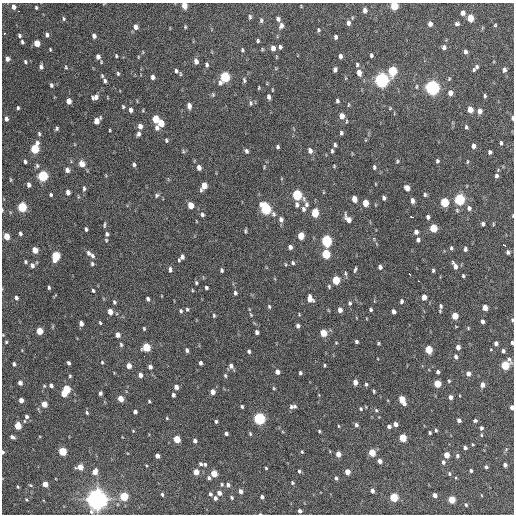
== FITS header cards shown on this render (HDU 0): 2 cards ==
NAXIS1  =                  512 / Axis length
NAXIS2  =                  512 / Axis length

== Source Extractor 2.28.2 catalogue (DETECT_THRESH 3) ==
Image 512 x 512 px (HDU 0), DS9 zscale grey, 1 PNG px = 1 image px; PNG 516 x 516 px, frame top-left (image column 1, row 512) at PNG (2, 3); no overlay
Background 1190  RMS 34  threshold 103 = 3 sigma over >= 5 px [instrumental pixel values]
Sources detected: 366; all 366 listed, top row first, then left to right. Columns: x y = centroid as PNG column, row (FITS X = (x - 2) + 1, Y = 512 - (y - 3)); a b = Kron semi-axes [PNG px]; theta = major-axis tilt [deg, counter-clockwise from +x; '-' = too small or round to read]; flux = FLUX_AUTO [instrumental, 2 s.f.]
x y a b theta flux
184 5 5 4 - 2.4e+04
394 6 5 5 - 7.9e+04
14 7 5 4 - 9.4e+03
36 7 4 3 - 2.9e+03
365 10 6 5 - 9.7e+03
18 11 2 2 - 3.8e+03
463 13 5 4 - 1.2e+04
250 17 7 4 -89 3.7e+03
470 18 5 4 - 4.6e+04
64 19 6 4 -89 3.5e+03
278 19 5 4 - 6.9e+03
261 20 6 4 -89 3.9e+03
348 23 7 5 88 7.8e+03
430 24 5 4 - 1.1e+04
457 24 5 4 - 4.9e+03
495 25 4 4 - 2.4e+03
281 26 7 5 74 7.9e+03
136 27 6 5 - 1.0e+04
185 27 4 3 - 2.6e+03
318 30 4 3 - 3.2e+03
4 33 3 3 - 3.2e+03
19 35 5 3 - 4.4e+03
47 35 5 4 - 6.3e+03
94 36 5 4 - 8.1e+03
336 37 4 3 - 5.1e+03
258 41 4 3 - 3.0e+03
22 42 4 3 - 4.1e+03
37 43 5 4 - 3.0e+04
280 47 4 3 - 4.6e+03
444 47 6 5 - 6.8e+03
273 48 6 4 -85 1.4e+04
50 49 3 3 - 2.1e+03
242 50 6 4 84 3.2e+03
465 52 5 4 - 6.4e+03
371 55 4 3 - 4.3e+03
116 56 5 3 - 2.5e+03
340 56 5 4 - 7.2e+03
98 57 6 5 - 1.0e+04
138 57 5 3 - 2.1e+03
7 59 5 4 - 8.3e+03
196 61 6 5 - 1.0e+04
25 62 5 4 - 3.2e+03
207 65 6 4 -87 4.9e+03
357 65 5 4 - 3.7e+03
41 67 5 3 - 5.8e+03
66 67 4 3 - 2.6e+03
477 67 5 4 - 4.6e+03
335 70 5 4 - 6.6e+03
474 70 4 3 - 2.9e+03
504 70 5 4 - 7.9e+03
176 71 5 4 - 4.9e+03
392 71 6 5 - 1.2e+05
359 73 6 4 -77 1.5e+04
118 74 5 4 - 3.1e+03
180 74 6 3 -82 2.5e+03
153 77 5 4 - 8.4e+03
225 77 7 5 66 1.9e+05
449 79 6 4 65 2.6e+03
244 80 6 4 -82 4.2e+03
381 80 6 5 - 7.9e+05
105 81 8 5 -75 6.8e+03
51 85 4 3 - 4.5e+03
416 87 6 4 84 2.6e+03
432 87 6 5 - 7.6e+05
259 88 5 2 - 2.1e+03
450 93 5 4 - 1.4e+04
213 95 6 5 - 3.2e+03
485 96 5 3 - 3.2e+03
95 97 7 5 20 1.1e+04
269 97 6 4 -82 7.3e+03
69 101 5 4 - 1.6e+04
337 101 4 3 - 4.5e+03
251 103 8 5 -89 5.2e+03
189 106 6 4 -77 1.2e+04
123 107 5 4 - 2.9e+03
18 108 4 3 - 3.1e+03
390 108 5 3 - 2.0e+03
470 109 5 4 - 2.2e+04
131 110 5 4 - 9.3e+03
143 110 5 3 - 2.0e+03
480 111 6 4 86 1.2e+04
342 116 7 5 -79 1.8e+04
512 118 5 2 - 5.4e+03
6 119 5 4 - 6.3e+03
156 119 6 5 - 5.3e+04
97 121 6 5 - 2.2e+04
161 123 5 4 - 3.3e+04
140 126 6 5 - 1.1e+04
466 127 6 4 -74 3.9e+03
57 128 5 3 - 3.9e+03
157 128 8 5 -86 8.6e+03
110 130 3 2 - 2.1e+03
341 133 4 3 - 4.4e+03
39 134 5 4 - 3.4e+03
138 134 5 4 - 6.7e+03
166 140 5 4 - 3.4e+03
501 143 4 3 - 3.8e+03
335 145 6 3 86 4.4e+03
473 146 5 4 - 9.7e+03
278 147 4 3 - 3.9e+03
35 148 7 5 75 1.1e+05
183 151 5 5 - 3.2e+03
246 151 5 4 - 5.2e+03
310 151 6 5 - 1.1e+04
332 151 5 3 - 3.9e+03
490 152 4 3 - 5.0e+03
25 161 4 3 - 5.0e+03
397 161 5 4 - 2.9e+03
437 161 4 4 - 4.0e+03
467 161 6 3 82 2.2e+03
82 164 6 6 - 1.9e+04
134 164 5 3 - 4.5e+03
37 166 6 5 - 3.8e+03
334 166 4 3 - 2.2e+03
199 167 5 4 - 1.1e+04
264 167 5 3 - 2.2e+03
374 167 5 4 - 4.0e+03
67 170 5 4 - 8.2e+03
43 176 6 5 - 1.6e+05
496 176 5 4 - 5.8e+03
10 180 6 3 -82 2.2e+03
376 184 4 3 - 1.5e+03
29 185 5 4 - 7.5e+03
204 186 7 5 64 3.0e+04
84 188 7 4 -84 4.5e+03
407 188 5 4 - 1.8e+04
68 192 5 4 - 1.1e+04
51 195 4 3 - 3.3e+03
157 195 6 6 - 4.7e+03
297 195 6 5 - 1.6e+05
425 195 5 4 - 3.8e+03
384 198 4 3 - 6.2e+03
354 199 5 4 - 2.0e+04
460 199 6 5 - 2.4e+05
412 201 5 4 - 8.3e+03
444 202 6 5 - 9.9e+04
365 203 5 4 - 3.8e+04
306 204 6 5 - 5.6e+03
190 205 5 4 - 3.2e+04
297 205 6 4 -84 6.6e+03
22 207 5 5 - 1.4e+05
469 208 6 5 - 7.3e+03
266 209 8 5 -54 2.3e+05
303 209 7 5 77 5.9e+03
2 210 3 2 - 2.0e+03
315 213 6 5 - 6.4e+04
202 214 5 4 - 4.8e+03
513 216 4 2 - 1.3e+03
412 217 4 2 - 7.0e+03
428 217 5 4 - 5.6e+03
281 219 6 5 - 8.5e+03
348 219 9 5 -55 1.5e+04
196 221 4 2 - 1.4e+03
483 224 4 4 - 6.0e+03
493 224 5 3 - 2.0e+03
104 225 7 3 85 3.3e+03
433 228 5 5 - 6.7e+04
86 229 4 3 - 4.4e+03
245 231 4 3 - 2.9e+03
416 232 5 4 - 9.0e+03
20 233 4 3 - 4.7e+03
107 234 5 4 - 5.1e+03
6 236 5 4 - 3.0e+04
301 236 5 4 - 4.2e+04
106 240 5 4 - 2.4e+03
418 240 5 4 - 6.2e+03
326 241 6 5 - 2.4e+05
504 245 3 2 - 1.7e+04
290 247 4 4 - 8.2e+03
451 248 5 4 - 3.9e+03
465 249 5 4 - 5.4e+03
35 250 5 4 - 3.0e+04
508 252 4 3 - 5.0e+03
89 253 6 5 - 6.6e+03
326 254 6 5 - 9.9e+04
56 256 6 5 - 1.0e+05
92 256 7 4 -68 6.2e+03
182 257 5 4 - 6.7e+03
179 260 3 3 - 2.3e+03
26 262 4 4 - 3.1e+03
293 263 5 4 - 3.9e+03
92 264 5 4 - 4.1e+03
285 264 5 3 - 2.3e+03
32 265 5 4 - 8.5e+03
455 266 8 4 -62 1.2e+04
380 267 4 4 - 7.6e+03
355 269 6 3 74 3.8e+03
170 270 6 4 -85 5.6e+03
222 270 4 3 - 4.2e+03
433 271 4 3 - 3.6e+03
345 273 7 3 -88 3.5e+03
410 274 3 3 - 4.7e+03
463 276 4 3 - 3.1e+03
336 280 5 5 - 7.3e+04
418 281 3 2 - 3.5e+03
196 283 4 3 - 3.3e+03
329 286 6 4 -65 3.1e+03
49 288 4 3 - 3.4e+03
206 288 4 3 - 4.0e+03
93 290 4 3 - 3.3e+03
192 290 4 2 - 1.9e+03
235 293 5 4 - 4.6e+03
424 297 5 4 - 1.8e+04
16 298 5 4 - 5.2e+03
148 299 4 3 - 5.4e+03
310 299 6 5 - 2.0e+04
401 301 5 4 - 4.4e+03
114 302 5 4 - 3.5e+03
350 303 5 4 - 4.0e+03
269 306 6 4 -74 3.4e+03
441 306 6 5 - 5.3e+03
485 307 5 4 - 2.0e+04
187 309 5 4 - 3.7e+03
340 310 5 4 - 1.1e+04
371 310 3 3 - 3.4e+03
181 311 5 4 - 3.6e+03
393 311 4 4 - 9.3e+03
110 312 5 4 - 1.8e+04
214 315 5 4 - 3.1e+03
251 315 6 3 -59 2.4e+03
455 316 5 4 - 3.6e+04
512 320 4 4 - 2.4e+03
482 321 4 4 - 7.3e+03
81 323 5 4 - 1.0e+04
100 323 4 3 - 2.5e+03
298 326 4 4 - 6.0e+03
144 328 4 3 - 2.5e+03
39 331 5 4 - 4.2e+04
257 332 4 4 - 6.1e+03
323 333 5 4 - 4.7e+04
3 335 4 3 - 1.7e+03
118 335 5 4 - 1.4e+04
6 342 4 4 - 2.7e+03
356 342 4 3 - 4.7e+03
336 343 4 4 - 1.8e+03
378 343 4 3 - 2.6e+03
496 343 4 4 - 7.1e+03
512 343 4 3 - 4.2e+03
121 345 5 4 - 3.4e+03
146 347 5 5 - 7.9e+04
458 347 4 4 - 1.0e+04
428 349 5 5 - 6.1e+04
187 350 4 3 - 6.1e+03
249 351 4 3 - 4.1e+03
503 351 4 3 - 5.6e+03
144 356 2 2 - 1.4e+03
456 357 5 4 - 5.7e+03
509 359 8 5 -52 6.2e+03
102 362 4 4 - 2.6e+03
68 363 4 3 - 4.8e+03
200 363 4 3 - 5.9e+03
14 364 4 3 - 5.3e+03
324 365 5 2 - 2.3e+03
505 365 5 5 - 1.0e+05
129 366 5 4 - 1.7e+04
231 366 6 5 - 8.5e+03
150 367 5 4 - 7.3e+03
277 372 5 4 - 1.1e+04
438 372 4 3 - 5.2e+03
300 373 4 3 - 4.1e+03
468 373 5 4 - 1.2e+04
140 375 5 4 - 1.0e+04
70 376 4 4 - 2.8e+03
225 376 5 4 - 2.8e+03
449 381 4 4 - 2.5e+03
355 382 5 4 - 1.4e+04
20 383 4 4 - 9.7e+03
366 384 4 4 - 3.8e+03
437 384 5 4 - 5.2e+04
51 385 5 4 - 6.7e+03
482 385 5 4 - 1.4e+04
176 387 5 4 - 1.2e+04
274 388 4 3 - 2.4e+03
66 389 5 5 - 8.0e+04
374 391 4 3 - 2.6e+03
212 392 5 4 - 1.5e+04
100 393 4 3 - 5.3e+03
64 394 5 4 - 2.5e+04
173 395 4 3 - 5.7e+03
450 397 4 4 - 9.2e+03
121 399 5 4 - 2.5e+04
21 400 4 4 - 1.3e+04
402 400 7 4 -63 4.7e+04
149 401 4 4 - 2.6e+03
44 404 5 4 - 2.7e+04
295 406 6 4 -73 4.3e+03
242 407 5 3 - 3.3e+03
291 407 6 6 - 5.8e+03
512 407 4 3 - 1.0e+04
361 409 5 4 - 3.1e+03
376 410 5 4 - 2.9e+03
135 412 4 4 - 6.0e+03
87 413 5 4 - 3.3e+03
26 416 6 5 - 6.5e+03
167 418 5 4 - 2.2e+03
259 418 5 5 - 3.4e+05
459 420 4 3 - 7.5e+03
216 421 4 3 - 3.6e+03
475 421 4 4 - 3.9e+03
395 424 4 4 - 9.9e+03
356 425 5 4 - 5.6e+03
18 426 5 4 - 4.5e+04
338 426 5 3 - 2.0e+03
389 426 4 3 - 4.7e+03
481 428 4 4 - 5.2e+03
436 430 4 3 - 3.1e+03
133 431 4 4 - 1.9e+03
319 431 4 3 - 2.6e+03
226 433 4 3 - 5.8e+03
430 433 4 3 - 3.0e+03
250 434 5 3 - 3.1e+03
481 435 5 3 - 2.2e+03
12 437 5 3 - 6.6e+03
403 438 5 4 - 6.9e+04
177 439 5 4 - 5.0e+04
195 441 4 4 - 7.1e+03
465 448 4 3 - 6.4e+03
62 451 5 5 - 8.1e+04
3 452 4 3 - 5.0e+03
302 452 4 3 - 2.2e+03
372 452 5 4 - 4.5e+04
338 454 5 4 - 1.8e+04
446 455 5 4 - 2.7e+04
157 456 4 4 - 1.1e+04
457 456 5 5 - 4.8e+03
380 461 4 4 - 1.0e+04
443 462 5 4 - 5.6e+03
201 464 5 4 - 4.4e+03
205 464 5 4 - 3.1e+03
505 465 4 4 - 7.9e+03
80 467 5 5 - 2.8e+04
486 467 4 4 - 4.3e+03
266 468 3 3 - 2.3e+03
299 471 4 4 - 3.8e+03
471 471 4 3 - 3.7e+03
95 472 6 5 - 1.8e+04
196 472 5 4 - 2.2e+04
347 472 4 4 - 2.0e+04
214 473 5 4 - 3.9e+04
449 474 5 4 - 3.2e+03
209 478 4 4 - 5.2e+03
336 478 4 3 - 4.8e+03
292 483 4 3 - 2.9e+03
45 484 4 4 - 2.2e+04
222 484 5 4 - 3.1e+03
30 485 5 3 - 2.3e+03
228 485 5 4 - 6.4e+03
18 487 4 4 - 2.4e+03
240 491 5 4 - 9.5e+03
372 491 4 4 - 7.7e+03
219 493 5 4 - 1.2e+04
162 494 4 3 - 3.6e+03
210 494 5 4 - 4.6e+03
435 495 4 4 - 1.1e+04
481 495 3 2 - 1.4e+03
124 496 5 5 - 8.5e+04
231 497 4 4 - 3.3e+03
262 497 4 3 - 5.4e+03
394 497 5 5 - 9.3e+04
215 498 4 3 - 6.3e+03
26 499 4 3 - 2.1e+03
97 499 8 8 - 1.6e+06
452 500 5 4 - 4.8e+04
466 505 4 3 - 2.8e+03
300 511 4 3 - 7.6e+03
260 514 3 2 - 1.9e+03
At the frame edge (FLAGS 8, measured only in part): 11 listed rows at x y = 184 5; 394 6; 512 118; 2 210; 513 216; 512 320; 3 335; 512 343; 512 407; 3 452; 260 514